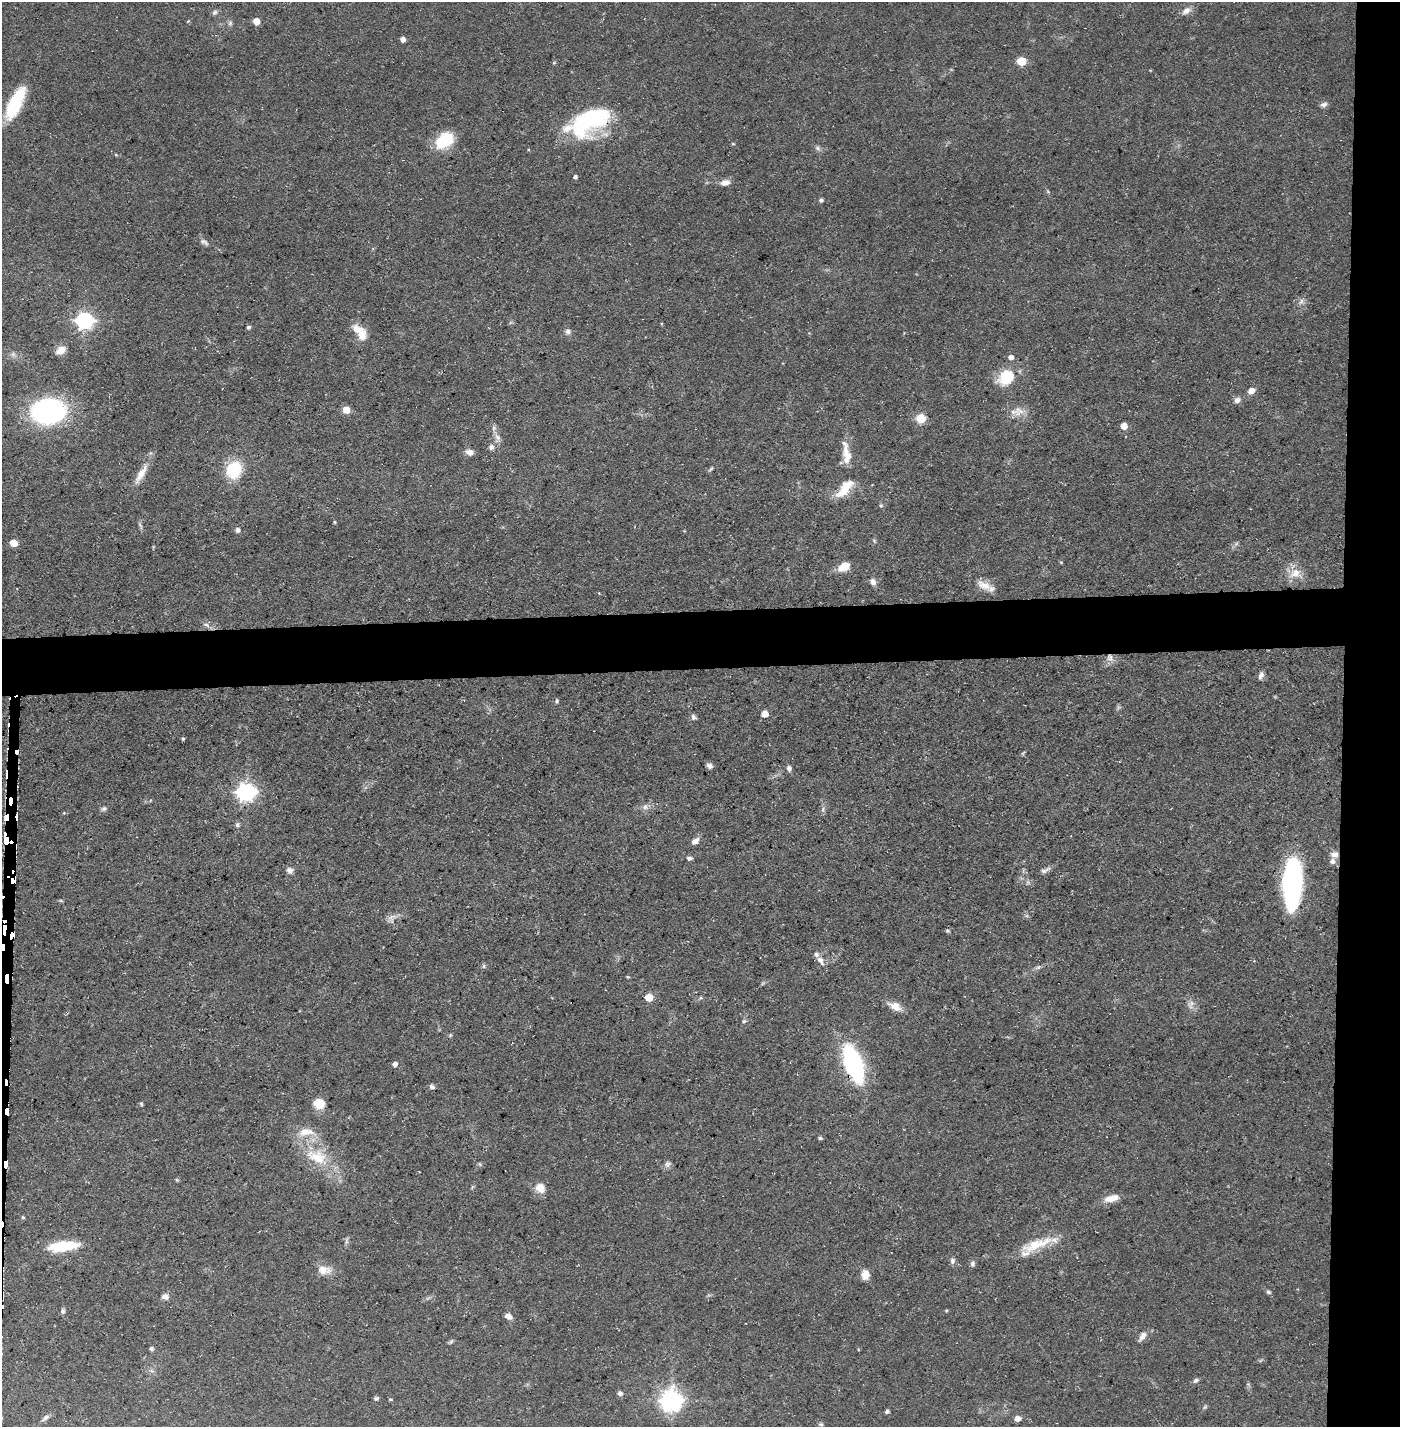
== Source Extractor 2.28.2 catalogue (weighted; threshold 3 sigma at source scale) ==
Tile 6 of 3 x 3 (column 3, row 2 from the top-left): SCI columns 2821-4218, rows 1425-2849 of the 4243 x 4273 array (HDU 1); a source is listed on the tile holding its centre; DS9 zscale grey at full resolution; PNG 1402 x 1429 px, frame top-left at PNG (2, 2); no overlay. Shown black and unused: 8% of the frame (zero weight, under 3 of 5 exposures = <1% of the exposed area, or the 3 px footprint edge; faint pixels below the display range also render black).
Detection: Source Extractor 2.28.2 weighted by HDU 2 'WHT'; one run over the whole footprint, this tile lists its part. Background 0.0545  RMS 0.004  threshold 0.0181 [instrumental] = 3 sigma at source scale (4.5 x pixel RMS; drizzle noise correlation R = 1.50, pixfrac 1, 0.05/0.05 arcsec/px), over >= 5 px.
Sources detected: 127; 8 cosmic-ray / hot-pixel residue — not listed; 4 inside a brighter listed object's ellipse — not listed separately; the other 115 listed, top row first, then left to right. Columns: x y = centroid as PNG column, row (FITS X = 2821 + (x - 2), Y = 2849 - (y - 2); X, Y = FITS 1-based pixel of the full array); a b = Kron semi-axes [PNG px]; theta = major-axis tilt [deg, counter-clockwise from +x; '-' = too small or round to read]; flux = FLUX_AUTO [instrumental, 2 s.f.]
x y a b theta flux
1186 11 13 7 35 2.4
214 12 8 6 44 1
256 21 5 5 - 5.3
230 23 6 6 - 0.83
403 39 5 4 - 1.9
1022 61 5 5 - 17
15 103 35 12 63 22
1324 104 10 6 15 1.3
589 122 54 25 26 44
444 140 22 15 38 14
733 144 5 3 - 0.38
817 148 6 6 - 0.95
575 177 4 4 - 1
725 182 11 6 13 2.9
821 200 5 5 - 0.76
204 242 14 5 -32 1.4
1301 301 7 5 59 1.2
85 320 7 6 - 130
248 327 4 4 - 0.9
568 331 8 7 - 1.2
362 334 18 11 -85 5.5
61 350 11 8 33 3.4
1011 357 6 5 - 1.7
1006 377 18 14 45 14
1251 391 8 6 30 2.5
1237 400 8 6 22 1.9
346 410 5 5 - 6.9
48 411 28 21 6 73
1020 411 15 9 -24 3.7
921 418 5 5 - 21
1124 426 5 5 - 4.6
498 437 7 6 - 1.4
491 447 8 6 56 1.4
469 452 9 6 -16 2.3
846 453 33 10 -82 6.5
711 469 9 3 34 0.62
233 470 19 17 67 15
140 475 29 9 59 5.3
845 488 28 11 49 8.2
881 506 5 3 - 0.51
334 522 3 3 - 0.51
237 530 6 5 - 1.2
874 541 6 4 -57 0.53
13 543 5 5 - 6.9
844 566 11 7 33 7.1
1295 573 15 13 32 5.3
873 582 8 6 -67 1.9
984 585 21 10 -24 4.7
206 625 7 4 -20 0.87
1110 657 10 7 -82 2.3
1261 675 10 6 63 1.5
557 701 5 4 - 0.67
765 714 5 5 - 4.6
693 717 8 6 -55 1
183 739 5 4 - 0.45
710 766 8 6 -41 1.5
789 768 8 6 -82 1.2
246 792 7 7 - 190
645 807 8 7 - 1.4
104 809 7 5 47 0.91
823 809 7 4 72 0.8
6 818 6 4 89 310
237 825 6 6 - 0.88
6 840 14 8 85 1300
695 841 9 6 36 2.2
1334 854 10 8 -4 2.2
689 858 7 5 -3 1.1
289 870 8 7 - 1.7
1045 870 15 5 25 1.5
1292 883 42 14 87 88
391 917 14 5 27 1.8
2 947 6 4 87 350
820 960 14 7 -56 2.4
484 966 7 4 -90 0.63
1038 967 7 4 19 0.8
628 977 5 3 - 0.36
7 979 12 3 90 2900
649 997 5 5 - 10
1191 1004 14 6 72 2
895 1006 15 9 -27 4.3
744 1021 5 5 - 0.69
395 1064 5 5 - 1.6
853 1064 25 10 -70 88
432 1087 7 5 -20 1.1
319 1104 10 10 - 7.3
7 1111 6 4 86 330
306 1132 24 11 4 6.4
820 1138 5 3 - 0.79
318 1157 25 19 -25 13
6 1164 8 3 -87 300
480 1164 6 4 -71 0.49
668 1164 9 7 41 1.4
540 1188 13 12 - 4.1
1112 1198 18 8 14 4.4
1034 1245 35 14 22 12
63 1246 32 10 6 15
952 1261 8 6 86 1.1
973 1264 7 6 - 1
324 1270 20 12 -6 4.5
865 1275 10 8 -88 4
1268 1292 6 4 -5 0.69
165 1297 10 8 -9 1.8
508 1316 8 5 -21 2.5
1142 1336 13 7 58 2.2
451 1341 7 5 31 0.68
151 1349 5 4 - 0.92
1196 1380 8 6 32 1
620 1393 6 6 - 1.2
376 1398 7 5 47 0.74
390 1399 5 3 - 0.38
671 1401 8 7 - 280
1205 1407 6 4 70 0.57
887 1411 5 4 - 0.93
1017 1418 6 5 - 2.4
821 1424 6 5 - 0.66
Overlapping masked pixels (flux is a lower limit): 9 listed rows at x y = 589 122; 1110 657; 6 818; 6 840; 2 947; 7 979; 853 1064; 7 1111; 6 1164
Isophote crosses this tile's border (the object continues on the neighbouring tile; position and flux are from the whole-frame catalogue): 1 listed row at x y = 2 947